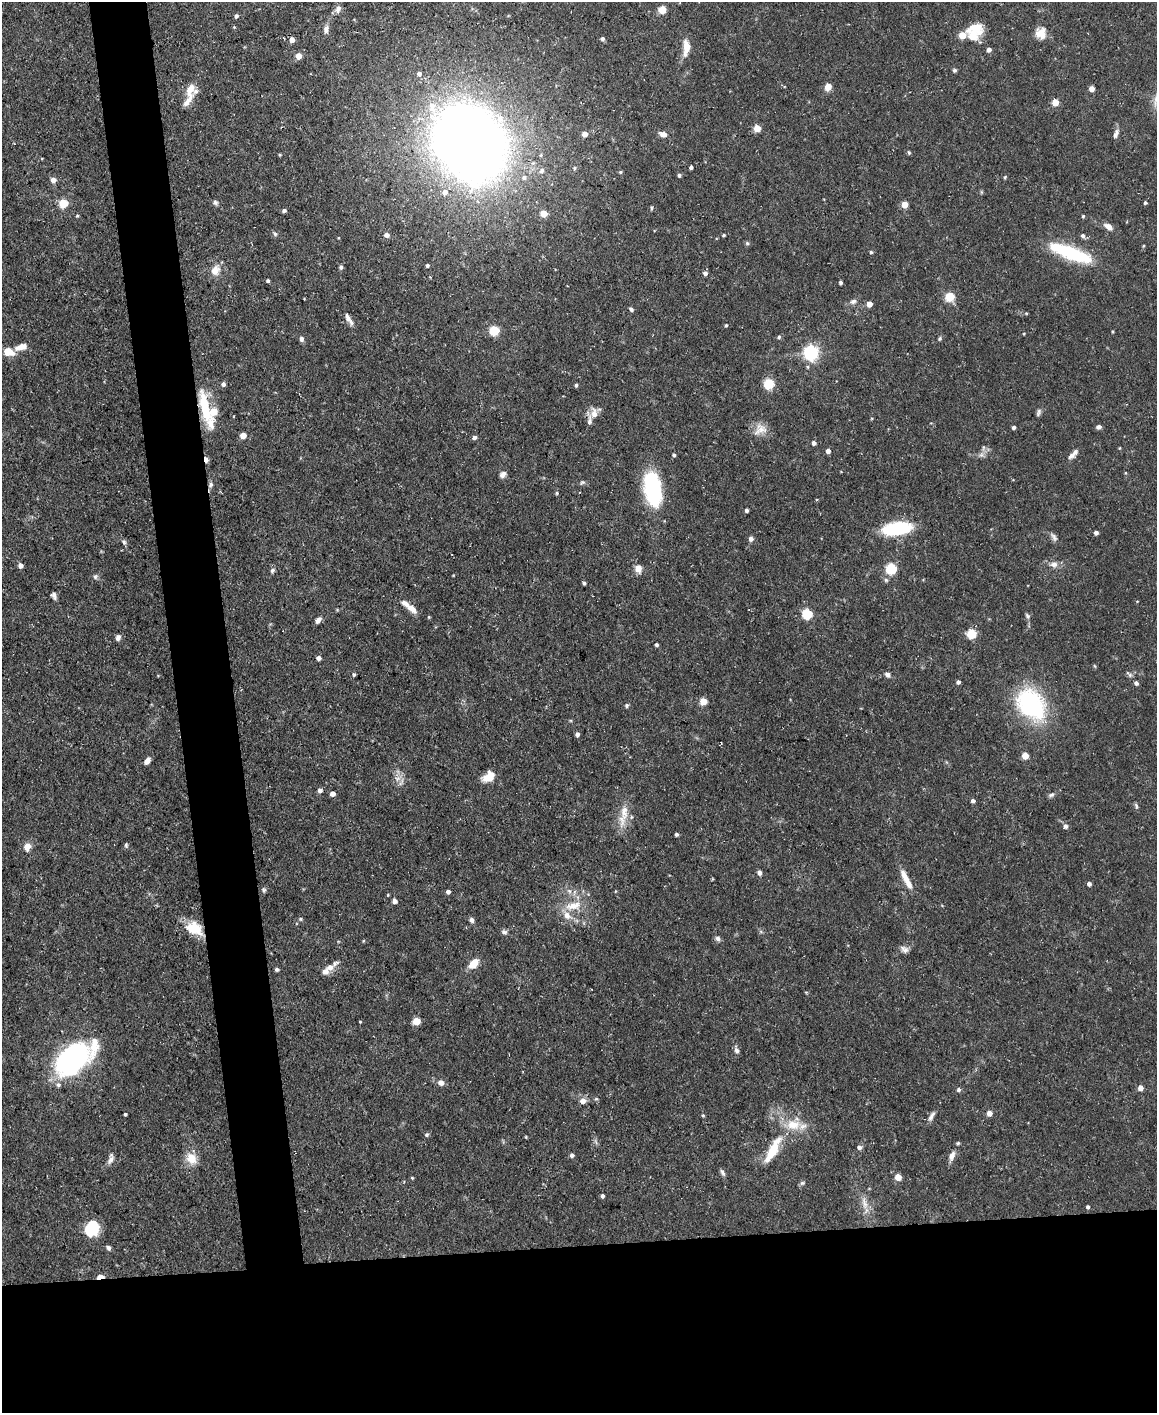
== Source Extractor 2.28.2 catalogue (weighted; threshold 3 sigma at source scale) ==
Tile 11 of 4 x 3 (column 3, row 3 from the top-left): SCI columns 2311-3465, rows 126-1536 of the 4620 x 4591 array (HDU 1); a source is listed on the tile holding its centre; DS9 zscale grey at full resolution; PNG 1159 x 1415 px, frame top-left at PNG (2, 2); no overlay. Shown black and unused: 16% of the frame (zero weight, under 3 of 5 exposures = <1% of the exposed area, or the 3 px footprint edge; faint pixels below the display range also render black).
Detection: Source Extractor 2.28.2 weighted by HDU 2 'WHT'; one run over the whole footprint, this tile lists its part. Background 0.0587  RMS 0.004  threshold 0.0182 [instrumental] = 3 sigma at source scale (4.5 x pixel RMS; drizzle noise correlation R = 1.50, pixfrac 1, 0.05/0.05 arcsec/px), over >= 5 px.
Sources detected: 208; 14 inside a brighter listed object's ellipse — not listed separately; the other 194 listed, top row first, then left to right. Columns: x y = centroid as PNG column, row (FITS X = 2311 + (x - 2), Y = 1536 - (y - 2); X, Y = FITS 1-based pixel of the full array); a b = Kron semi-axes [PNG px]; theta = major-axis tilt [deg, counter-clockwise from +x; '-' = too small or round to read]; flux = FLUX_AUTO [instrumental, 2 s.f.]
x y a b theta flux
338 9 12 7 62 2
662 10 5 5 - 12
236 16 5 4 - 0.94
234 27 4 4 - 0.36
974 28 21 13 -16 7.7
326 29 11 6 76 2
1041 33 14 12 -67 4.9
962 35 6 5 - 9.1
602 39 5 4 - 1.2
292 40 4 4 - 4
686 47 20 8 86 5
989 49 4 4 - 1.7
298 56 4 4 - 5.6
955 70 5 5 - 0.71
419 74 7 7 - 1.3
828 87 5 4 - 8.6
190 89 16 9 67 5
1092 89 4 4 - 3.7
1055 102 5 4 - 6.9
757 128 5 4 - 9.2
585 134 4 4 - 3.9
663 134 7 5 -16 2.7
1116 134 13 6 70 1.7
470 143 41 33 -56 1100
909 152 6 4 -68 0.56
279 155 5 3 - 0.43
691 167 4 3 - 1.1
574 168 5 4 - 0.56
542 171 6 5 - 1.2
620 172 5 4 - 0.54
679 175 4 4 - 0.92
1005 177 5 4 - 0.52
524 178 7 6 - 1.2
53 180 6 5 - 2.7
444 192 7 7 - 2.4
63 203 5 5 - 19
215 203 8 6 -18 1
1145 203 4 3 - 0.67
904 204 5 4 - 7.8
651 208 6 3 89 0.48
284 211 4 3 - 1.1
543 213 5 4 - 7.3
77 216 4 3 - 0.49
1083 216 5 4 - 0.48
1108 227 11 6 -36 2.8
275 234 7 5 -63 0.85
386 235 5 4 - 2.3
723 235 5 4 - 0.47
1083 236 6 5 - 1.1
747 243 5 5 - 0.69
871 252 4 4 - 0.6
1070 253 48 13 -21 31
427 265 4 4 - 0.69
341 267 6 5 - 0.9
215 270 14 10 63 4.5
705 273 4 4 - 1.6
268 281 4 3 - 0.81
841 283 4 3 - 0.96
950 297 5 5 - 23
853 301 9 7 19 1.4
869 304 5 5 - 3.1
631 309 5 4 - 1
1026 313 5 3 - 0.39
349 319 18 6 -60 2.3
726 325 4 4 - 0.57
494 330 5 5 - 28
1112 331 4 3 - 0.38
779 337 5 4 - 0.74
301 339 6 5 - 1.3
940 339 6 5 - 0.61
21 347 15 7 14 3.7
8 352 6 5 - 13
811 352 6 6 - 110
223 384 5 5 - 1.5
769 384 5 5 - 32
576 385 4 3 - 0.71
205 407 53 11 -75 17
1038 412 10 5 68 1.1
594 413 14 8 -88 3.7
1014 427 3 3 - 1.1
1099 427 6 4 24 1.3
760 429 18 14 27 4.8
243 435 5 4 - 6.1
474 437 6 5 - 0.97
814 443 5 4 - 1.4
828 451 4 4 - 1.9
674 455 4 3 - 0.87
981 455 8 7 - 1.5
1071 456 9 8 - 1.6
206 460 6 4 -72 4.1
1126 473 5 3 - 0.35
503 474 8 6 42 1.8
582 482 7 5 38 0.75
211 484 8 6 50 1.3
653 489 34 17 -81 39
557 493 5 4 - 0.51
816 500 3 3 - 0.45
746 510 3 3 - 1
897 528 25 11 8 32
1096 533 4 4 - 1.5
1054 537 13 6 -53 1.5
751 539 6 6 - 1.3
124 542 8 5 -69 0.94
1054 564 11 8 10 2.3
20 566 5 5 - 1.9
891 568 5 5 - 37
638 569 10 8 -67 2.9
272 570 7 6 - 1
95 576 7 6 - 0.98
886 580 6 5 - 0.75
584 583 4 3 - 0.7
54 595 8 6 -66 1.4
412 608 14 7 -43 3.5
807 614 5 5 - 33
1027 616 8 5 -53 0.82
429 617 4 4 - 0.43
318 620 8 5 50 1.7
972 634 5 5 - 21
118 638 6 5 - 1.8
656 645 4 4 - 0.78
318 658 4 4 - 1.5
354 674 4 4 - 0.69
1129 674 11 5 -44 1
887 675 7 6 - 1.3
958 682 4 4 - 1.1
1136 683 4 4 - 1.2
703 701 5 5 - 8.7
1031 704 43 31 -51 43
627 705 5 4 - 0.88
577 734 4 4 - 1.5
1025 756 5 5 - 7.5
147 761 7 5 53 2.7
488 776 14 10 33 5
401 782 14 5 70 1.7
320 790 5 5 - 1.4
332 794 4 4 - 2.9
1051 795 9 5 23 0.99
973 801 4 4 - 1.1
1136 805 8 4 -65 0.75
623 816 36 10 79 6.9
1065 826 6 5 - 1.4
676 834 3 3 - 0.86
126 845 6 4 90 0.65
27 847 10 8 73 2.9
759 873 6 5 - 1.3
906 879 29 7 -63 5.4
1089 884 4 4 - 1.4
264 890 7 5 -66 0.76
569 891 7 6 - 1.5
448 892 5 5 - 1.3
388 895 4 3 - 0.32
394 901 4 4 - 2.4
573 906 25 12 11 8
300 919 5 4 - 0.58
472 920 7 5 -75 1.2
194 928 21 14 -33 10
504 932 8 5 -10 1.2
718 938 7 6 - 1.2
363 941 5 3 - 0.35
904 949 10 8 -32 1.8
474 964 10 6 47 7.2
330 967 11 8 20 2.6
277 969 5 4 - 0.95
416 1021 5 5 - 11
360 1022 3 3 - 0.35
737 1050 9 6 -67 1.3
71 1059 37 23 45 77
441 1083 7 6 - 2.2
1140 1088 5 4 - 3.1
958 1090 6 5 - 0.88
583 1101 9 7 14 2.2
989 1113 5 4 - 3.6
125 1114 3 3 - 0.7
703 1115 5 4 - 0.52
931 1116 14 5 59 1.8
427 1135 5 5 - 0.81
526 1137 4 3 - 0.39
958 1143 5 4 - 0.58
859 1147 6 5 - 1.4
772 1150 40 11 62 14
572 1155 5 5 - 1.2
952 1156 14 7 70 2.6
191 1158 15 12 -53 5.9
111 1160 13 7 56 1.9
722 1172 10 5 -64 1.1
898 1177 5 4 - 6.5
412 1178 4 3 - 0.43
802 1183 7 5 21 0.83
602 1196 4 4 - 0.95
864 1203 20 7 -77 3.8
1088 1207 4 4 - 0.81
91 1230 17 14 17 11
108 1248 6 4 -51 1.2
100 1277 6 3 14 8.2
Overlapping masked pixels (flux is a lower limit): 5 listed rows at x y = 205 407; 206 460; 211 484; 194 928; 100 1277